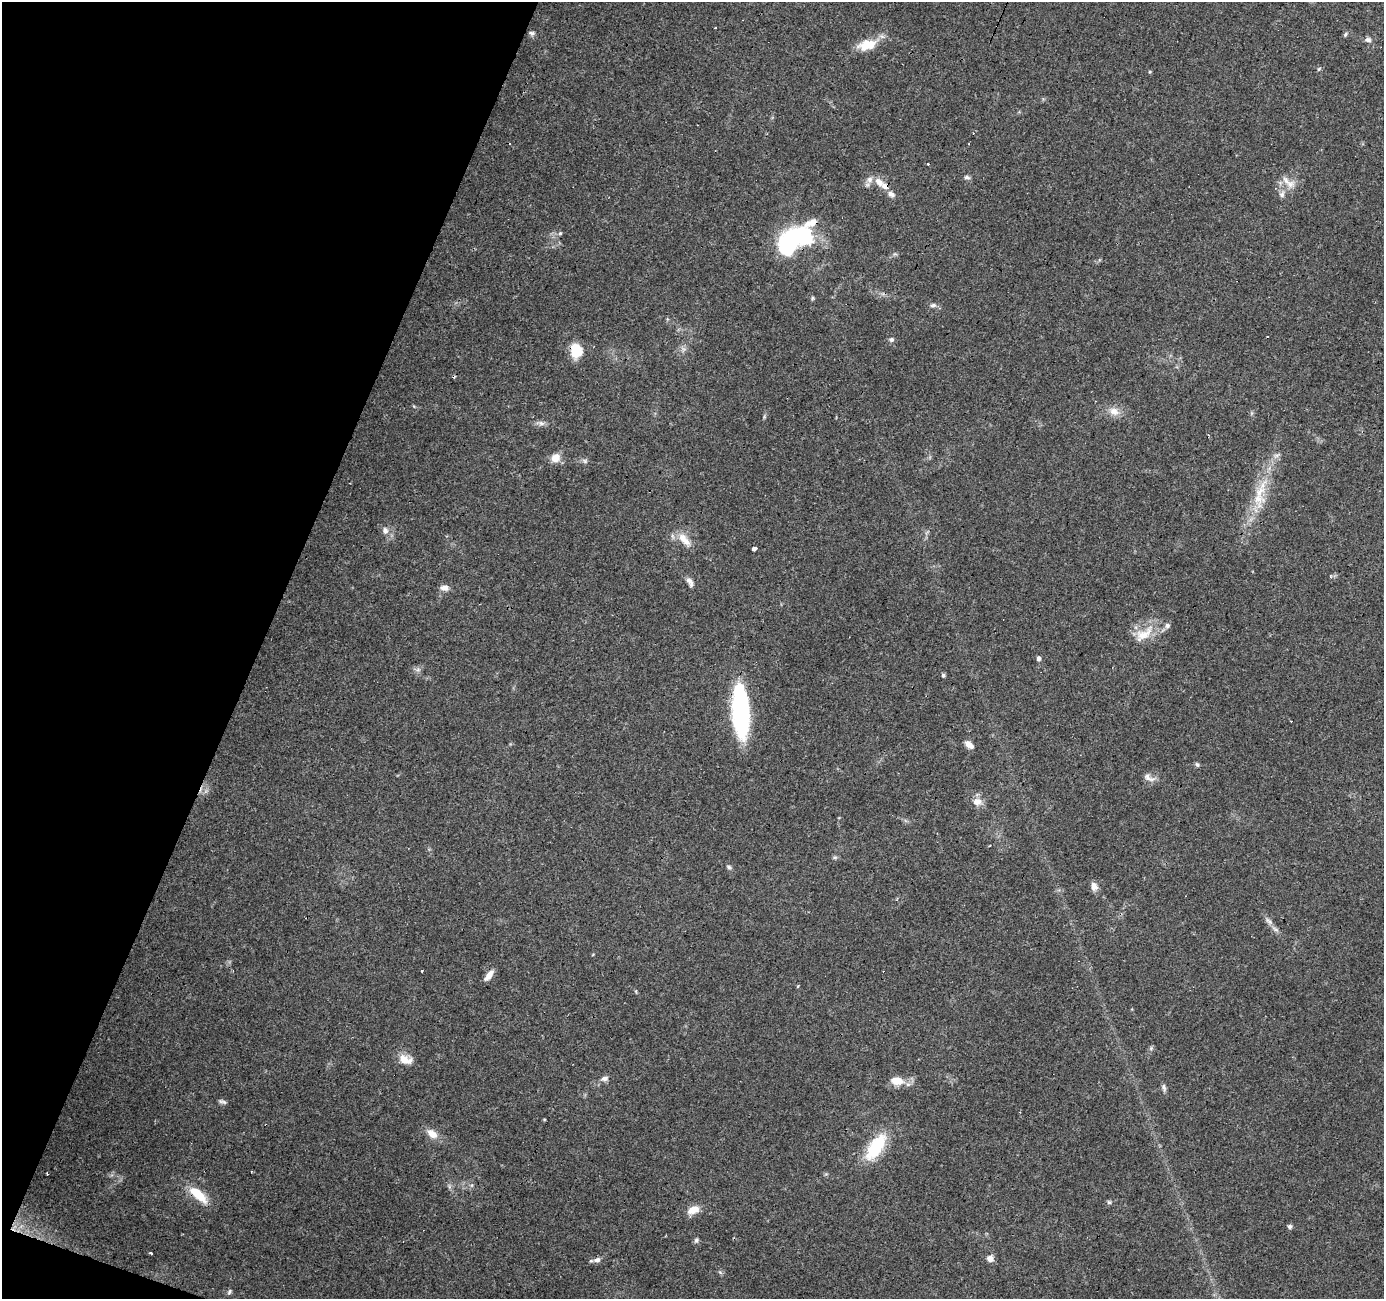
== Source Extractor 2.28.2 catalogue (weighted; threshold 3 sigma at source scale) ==
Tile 9 of 4 x 4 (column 1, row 3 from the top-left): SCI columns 6-1387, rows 1570-2866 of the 5531 x 5667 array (HDU 1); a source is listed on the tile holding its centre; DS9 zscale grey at full resolution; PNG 1386 x 1301 px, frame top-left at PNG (2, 2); no overlay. Shown black and unused: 19% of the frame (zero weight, under 3 of 4 exposures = <1% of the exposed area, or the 3 px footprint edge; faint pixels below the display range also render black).
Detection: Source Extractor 2.28.2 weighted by HDU 2 'WHT'; one run over the whole footprint, this tile lists its part. Background 0.109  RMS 0.006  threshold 0.0272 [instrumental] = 3 sigma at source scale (4.5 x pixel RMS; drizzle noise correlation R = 1.50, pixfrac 1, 0.0396/0.0396 arcsec/px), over >= 5 px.
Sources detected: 81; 3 inside a brighter object's white glare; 9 cosmic-ray / hot-pixel residue — not listed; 5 inside a brighter listed object's ellipse — not listed separately; the other 64 listed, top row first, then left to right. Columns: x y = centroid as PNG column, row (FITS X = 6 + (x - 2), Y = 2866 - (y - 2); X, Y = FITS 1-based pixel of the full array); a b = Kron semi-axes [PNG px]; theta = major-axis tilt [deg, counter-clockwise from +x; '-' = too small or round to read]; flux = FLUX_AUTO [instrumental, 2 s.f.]
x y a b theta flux
532 33 8 5 -6 1.5
1345 34 6 4 68 0.95
1368 40 9 6 -2 1.9
867 45 25 13 14 12
1150 72 4 4 - 0.63
967 177 9 5 -6 1.3
879 182 14 8 -42 5.5
1290 184 14 11 12 6.6
891 194 10 6 -23 2.5
1282 194 9 7 82 2.3
560 233 5 5 - 0.93
804 234 22 13 -68 39
812 298 6 4 90 0.77
933 305 9 5 7 1.6
891 340 7 6 - 1.5
576 351 15 12 -84 14
1114 411 15 11 -23 5.8
541 423 9 6 -18 2.1
1276 455 7 4 1 1.5
556 458 11 10 - 6.2
585 461 8 6 -28 1.5
1258 499 25 18 -57 14
385 530 9 8 - 2.9
682 538 15 12 -72 6.8
754 548 4 3 - 32
1331 577 5 3 - 1.1
689 581 12 7 -59 2.8
444 588 11 7 -5 3.2
1143 635 29 14 33 14
1039 658 6 5 - 1.4
418 670 7 4 1 1.4
943 675 5 4 - 1.2
741 711 53 16 -87 86
1291 721 3 2 - 0.84
969 745 11 6 -39 3.8
1197 764 6 5 - 1.2
1149 778 19 7 -23 3.6
977 802 12 9 -11 5
989 846 3 2 - 0.55
835 857 7 4 0 1
729 867 7 5 -17 1.2
1094 886 11 8 -74 3.5
1269 921 13 6 -42 2.8
421 971 3 2 - 0.57
489 975 13 6 54 4.7
798 986 5 3 - 0.54
1151 1048 6 5 - 1.1
405 1059 18 10 -18 7.3
605 1078 10 6 12 2.3
897 1081 17 9 -6 8.8
1164 1088 11 5 -74 1.7
222 1102 11 4 -19 1.4
432 1134 14 9 -37 6.2
876 1147 37 16 57 26
198 1195 26 10 -42 14
1109 1202 5 5 - 0.98
693 1210 14 8 22 7.3
1290 1227 5 5 - 1.7
696 1240 7 6 - 1.3
151 1253 3 3 - 2.7
990 1259 7 6 - 4.2
597 1260 10 6 15 2.7
720 1272 7 4 -19 0.95
229 1291 8 4 54 1.2
Overlapping masked pixels (flux is a lower limit): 2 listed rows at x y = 741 711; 198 1195